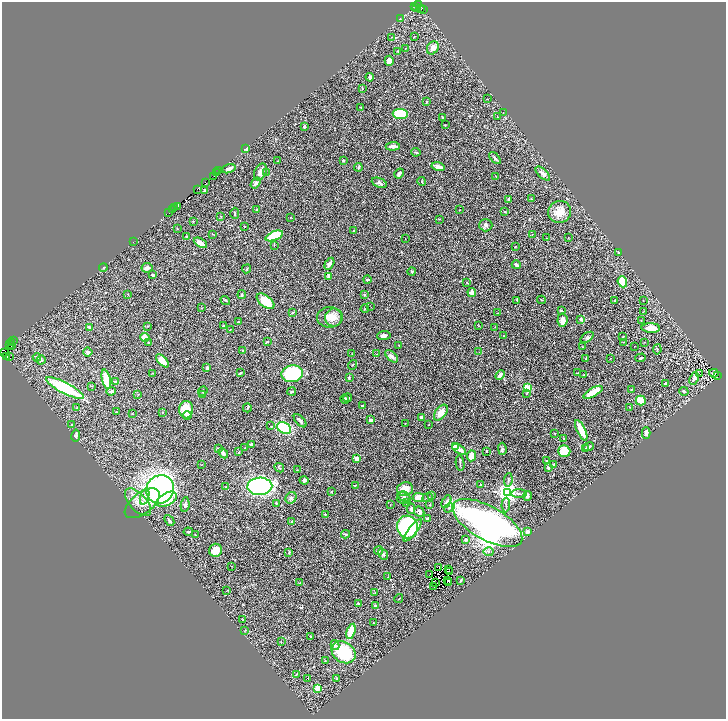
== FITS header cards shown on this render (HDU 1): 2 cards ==
NAXIS1  =                 1448
NAXIS2  =                 1433

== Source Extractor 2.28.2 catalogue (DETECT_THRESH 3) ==
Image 1448 x 1433 px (HDU 1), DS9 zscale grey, zoomed out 1/2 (1 PNG px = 2 x 2 image px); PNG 728 x 721 px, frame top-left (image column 1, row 1433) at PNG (2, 2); each listed source drawn as its Kron ellipse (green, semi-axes under 4 px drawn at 4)
Background 0.278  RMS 0.016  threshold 0.0493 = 3 sigma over >= 5 px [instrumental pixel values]
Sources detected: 372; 68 cannot appear on this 1/2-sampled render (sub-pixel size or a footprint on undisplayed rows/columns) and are neither listed nor drawn; the other 304 listed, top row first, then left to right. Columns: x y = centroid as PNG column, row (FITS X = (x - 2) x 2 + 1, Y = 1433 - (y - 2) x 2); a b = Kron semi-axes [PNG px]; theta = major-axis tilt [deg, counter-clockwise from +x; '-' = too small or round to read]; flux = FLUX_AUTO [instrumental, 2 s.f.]
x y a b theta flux
419 5 3 1 - 10
414 6 2 2 - 70
416 7 4 2 - 17
421 8 4 2 - 7.1
424 10 2 1 - 6.2
400 19 3 2 - 1.6
414 36 3 2 - 1.8
392 37 3 2 - 1.3
405 48 2 2 - 1
433 48 7 5 56 19
398 51 4 2 - 2.1
389 61 5 4 - 19
370 77 4 3 - 6.2
362 89 3 2 - 1.2
487 99 3 1 - 1.4
426 102 3 3 - 3.1
361 107 2 1 - 1.8
503 113 2 1 - 0.76
400 114 8 5 -4 130
497 117 2 1 - 1.4
442 118 3 2 - 3.1
445 125 2 1 - 1.7
304 127 2 2 - 17
393 146 7 3 6 13
246 149 2 2 - 17
416 152 4 2 - 3.9
495 158 7 3 -48 6
344 160 3 3 - 2.9
277 161 2 1 - 1.8
358 167 4 4 - 5
438 167 7 3 -14 19
229 169 7 3 19 12
219 171 2 1 - 21
260 172 9 6 63 16
266 172 4 3 - 2.5
216 173 2 1 - 11
399 173 5 3 - 8.2
543 174 9 4 -44 17
213 176 3 1 - 8.1
496 177 2 1 - 1
205 182 3 1 - 6.4
422 182 4 3 - 3.1
256 183 6 4 53 8.3
379 183 8 4 -22 9.2
197 189 2 1 - 28
205 190 3 2 - 8.7
509 199 3 3 - 8.6
531 199 2 2 - 2.3
178 206 2 2 - 94
175 207 2 2 - 18
172 209 3 2 - 3.4
257 210 2 2 - 12
459 210 2 2 - 1.2
169 212 2 1 - 5.8
505 212 2 2 - 4
560 212 11 11 - 36
235 213 5 2 - 3.5
221 216 3 2 - 1.4
290 217 2 2 - 3
439 219 3 2 - 1.3
193 221 3 3 - 1.7
486 225 6 6 - 7.7
244 226 2 2 - 1.2
177 229 2 2 - 1.9
353 231 3 2 - 2.4
213 234 3 2 - 1.7
532 234 2 1 - 0.72
186 236 2 2 - 7.9
274 236 9 4 22 110
547 238 4 1 - 1.3
568 238 3 2 - 1.4
405 239 2 1 - 0.75
133 242 2 1 - 10
200 243 7 3 -29 26
274 245 3 2 - 2
515 246 2 1 - 1.4
618 252 3 2 - 3.7
329 264 6 3 61 13
516 265 4 3 - 9.2
103 267 4 3 - 2.9
147 268 5 5 - 10
247 269 4 2 - 2.3
412 271 4 3 - 3.8
153 275 2 2 - 5.7
329 277 3 2 - 28
367 279 4 2 - 3.8
467 282 3 2 - 1.3
622 282 6 4 -68 80
472 292 4 4 - 9.7
128 294 3 2 - 1.6
365 294 2 2 - 8
242 295 4 3 - 3.5
225 300 5 2 - 3.3
517 300 4 2 - 3.8
541 300 4 1 - 1.6
643 300 2 1 - 1.1
266 301 10 5 -39 74
614 301 2 2 - 1.1
371 307 2 2 - 1
202 308 2 2 - 1.4
365 308 4 2 - 2.2
561 311 4 3 - 4.7
644 311 3 2 - 1.5
293 312 2 2 - 2.2
498 313 2 1 - 1.9
330 317 12 10 1 32
334 317 9 8 - 21
581 319 4 3 - 10
562 320 7 5 85 18
641 320 2 2 - 1.3
238 322 3 2 - 2.2
147 326 3 2 - 1.9
224 326 3 2 - 4.4
479 326 3 2 - 1.3
89 327 4 2 - 7.4
495 327 2 2 - 0.98
651 328 9 4 -2 45
230 330 2 2 - 1.7
384 336 7 4 5 10
503 336 3 2 - 1.7
145 337 5 3 - 29
587 337 7 4 34 5.2
623 337 3 3 - 2.3
14 340 2 1 - 28
148 342 4 3 - 3
267 342 3 2 - 3.1
624 342 3 2 - 1.3
644 342 3 2 - 0.97
12 343 2 1 - 31
10 344 2 1 - 4.7
399 345 2 2 - 2.7
12 346 2 1 - 67
634 346 2 1 - 0.77
582 347 2 2 - 1.6
657 349 5 1 - 1.4
243 350 3 2 - 2.1
88 352 4 4 - 9.6
479 352 2 1 - 1.7
4 353 2 1 - 130
352 354 3 2 - 1.3
376 354 3 2 - 1.2
392 356 8 4 -40 11
7 357 2 1 - 33
10 357 4 1 - 27
37 357 4 3 - 7.5
610 358 2 2 - 1.2
641 358 5 2 - 4.4
585 359 3 2 - 1.2
41 360 5 4 - 6.7
162 361 8 4 -47 31
352 365 5 2 - 2.3
207 368 3 2 - 8.9
153 373 2 1 - 0.82
240 373 4 2 - 6.3
577 373 2 2 - 2.2
714 373 5 2 - 1.1
292 374 11 8 11 290
584 374 2 2 - 1.4
700 374 2 1 - 2.7
500 375 5 3 - 14
718 375 2 1 - 2.9
349 377 3 2 - 4.5
694 378 6 3 66 11
106 379 10 4 -76 96
115 382 4 3 - 4.3
666 384 4 3 - 8.8
91 386 3 2 - 1.7
65 388 21 5 -27 220
527 388 4 3 - 59
631 389 3 1 - 1.1
111 391 4 3 - 11
203 391 5 2 - 3.1
292 391 4 3 - 3.4
684 391 4 3 - 4.7
593 392 11 4 29 73
526 394 3 2 - 1.8
138 395 2 2 - 2.3
203 395 4 2 - 4.7
348 398 4 3 - 5.1
345 399 5 3 - 5.9
641 401 5 4 - 47
362 406 3 2 - 3.1
630 407 3 2 - 1.7
77 408 3 3 - 4
247 408 4 3 - 3.8
186 410 8 7 - 77
116 412 3 3 - 2.4
162 412 2 2 - 2.1
132 413 2 2 - 1.6
441 413 9 5 54 30
187 415 4 4 - 6.6
421 417 4 2 - 7
370 420 4 3 - 7.7
300 421 8 3 -47 11
405 424 2 2 - 1
71 425 2 1 - 1.4
428 425 2 1 - 1.4
271 426 2 2 - 1.6
284 428 7 5 -30 280
581 430 11 3 -65 53
555 433 3 2 - 1.4
646 433 5 3 - 6.9
76 435 6 3 79 7.4
563 439 4 3 - 2.7
251 445 2 2 - 13
456 447 4 3 - 35
588 447 5 2 - 9.1
218 448 4 3 - 3.7
245 448 2 2 - 1.3
459 449 8 4 -32 17
502 449 6 4 -89 5.1
585 449 3 3 - 4
487 451 3 2 - 1.5
564 451 6 5 - 86
239 452 3 2 - 1.8
223 453 6 3 -46 8.4
472 456 5 4 - 37
356 459 3 3 - 14
547 461 3 2 - 3.5
460 463 8 3 -82 4.3
202 464 3 1 - 1.2
554 464 4 2 - 3.3
279 468 5 2 - 1.9
548 468 2 2 - 6.5
297 470 3 2 - 1.7
304 480 4 4 - 5.8
508 480 7 2 83 4.2
481 484 2 2 - 1.5
355 485 2 1 - 2.3
260 486 12 8 2 560
226 487 3 2 - 4.4
160 489 14 13 - 880
405 489 8 7 - 41
331 492 3 2 - 2.1
507 493 4 3 - 2600
519 494 8 2 -2 4.5
432 495 3 2 - 4.1
527 496 5 3 - 6.7
145 497 9 4 74 14
404 497 6 5 - 9
291 498 6 5 - 7.3
403 498 7 6 - 10
419 498 5 4 - 37
428 498 5 2 - 3.1
167 499 11 6 28 80
138 502 17 8 -47 36
446 502 7 4 61 11
142 503 20 10 38 42
276 503 2 2 - 2.8
407 503 3 2 - 5
185 505 7 4 83 7.3
390 505 3 2 - 1.4
430 505 3 2 - 1.8
506 505 7 2 87 4.3
449 508 5 3 - 6.4
411 509 5 3 - 7.2
419 512 5 5 - 12
325 514 4 2 - 2.1
427 519 4 2 - 13
169 520 6 2 -47 6.7
292 521 2 2 - 10
487 523 39 17 -29 1400
407 527 11 10 - 300
413 530 14 4 52 52
188 532 5 3 - 4.4
528 532 3 3 - 12
345 534 4 2 - 4.2
195 535 3 3 - 1.9
466 540 4 3 - 6.3
216 550 7 6 - 24
378 551 4 4 - 3.9
289 552 4 2 - 2.1
488 552 5 4 - 5.6
383 554 6 4 -55 6.5
231 566 3 2 - 1
439 567 2 1 - 0.62
448 569 2 1 - 0.28
449 571 2 1 - 1.6
430 574 2 1 - 4.8
388 577 2 2 - 1
448 580 2 1 - 1.3
461 580 3 1 - 2.4
300 583 3 2 - 2.5
435 583 2 1 - 0.27
448 583 2 1 - 2
433 586 2 1 - 2.4
227 591 3 2 - 1.3
375 593 3 2 - 1.9
399 599 4 2 - 1.9
358 604 4 3 - 3.3
375 606 2 2 - 11
243 620 3 2 - 1.7
373 623 3 2 - 1.9
244 631 2 1 - 0.77
351 631 8 4 74 72
311 637 3 2 - 1.8
281 642 3 2 - 1.5
335 645 5 3 - 5
343 652 13 10 -36 170
325 661 2 2 - 1.5
296 675 3 1 - 2.6
307 678 2 1 - 3.7
337 678 3 3 - 2.2
317 688 3 2 - 89
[68 sub-pixel or undisplayed-footprint detections neither listed nor drawn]